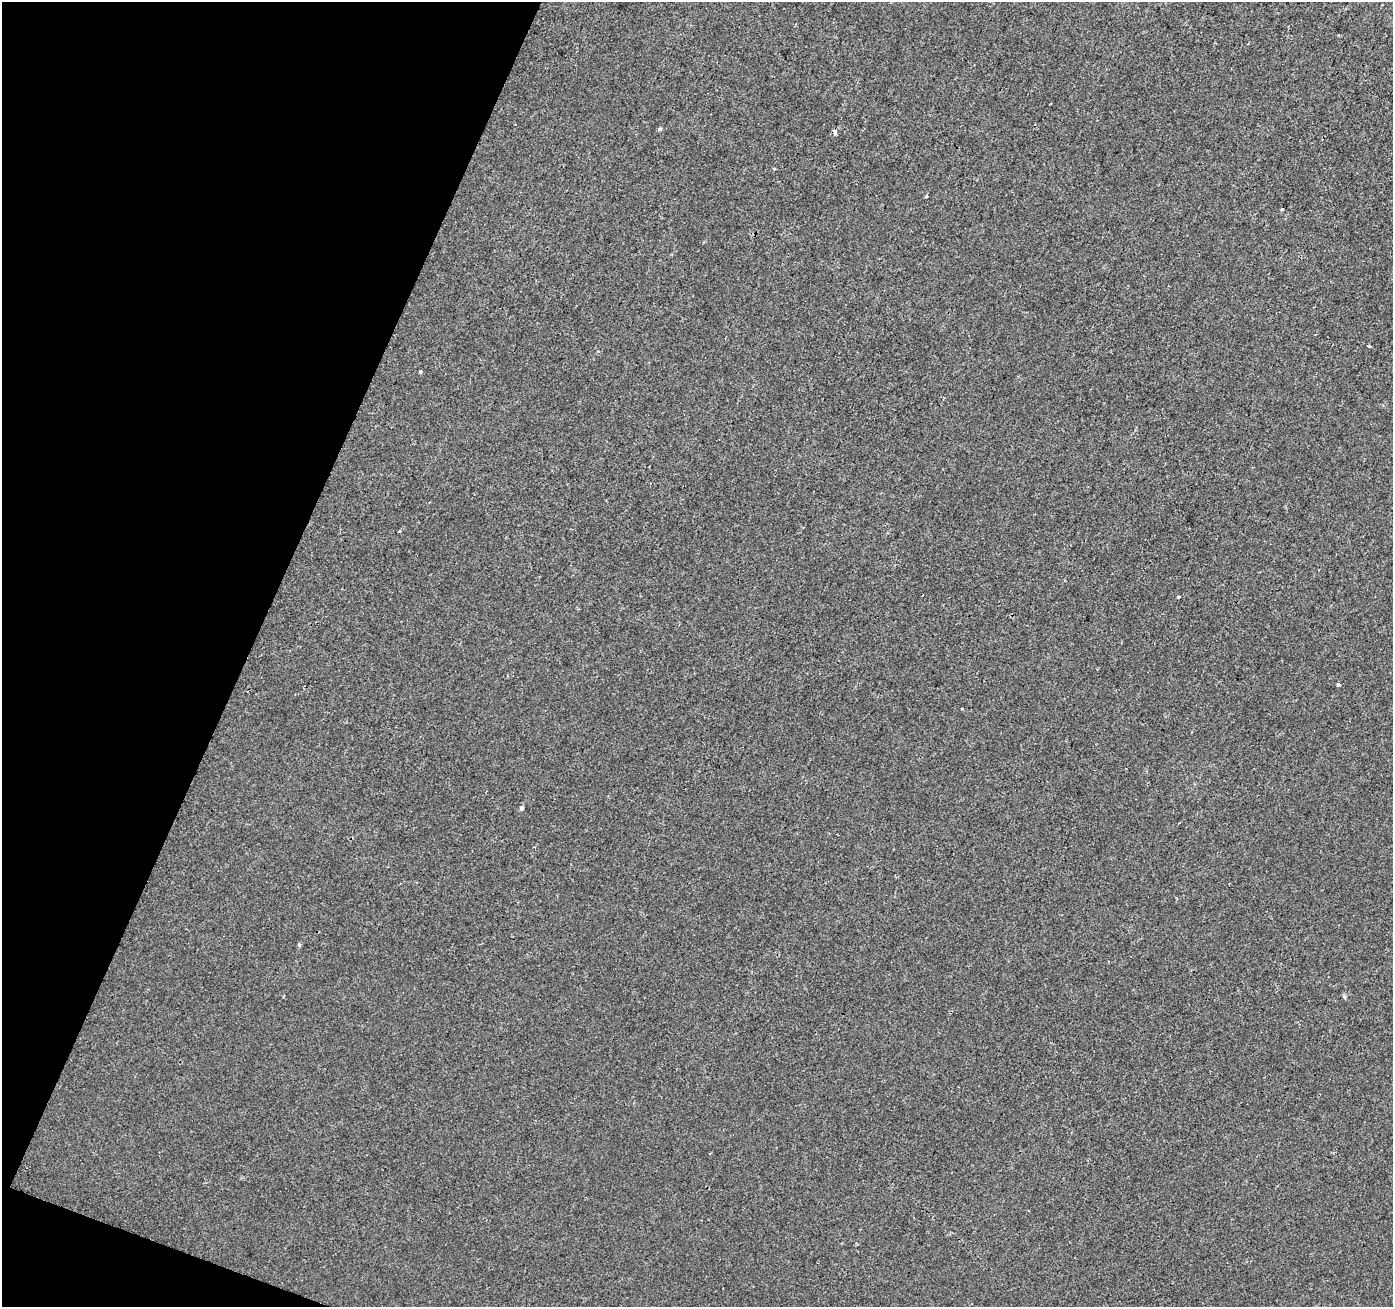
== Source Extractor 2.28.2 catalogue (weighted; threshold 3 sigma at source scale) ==
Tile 9 of 4 x 4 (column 1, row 3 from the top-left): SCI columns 8-1398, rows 1580-2884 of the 5571 x 5702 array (HDU 1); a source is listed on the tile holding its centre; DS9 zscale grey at full resolution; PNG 1395 x 1309 px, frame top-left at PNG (2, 2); no overlay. Shown black and unused: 19% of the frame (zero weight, under 2 of 3 exposures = <1% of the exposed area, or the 3 px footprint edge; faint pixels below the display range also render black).
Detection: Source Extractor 2.28.2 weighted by HDU 2 'WHT'; one run over the whole footprint, this tile lists its part. Background -2.97e-04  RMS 0.0026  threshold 0.0116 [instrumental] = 3 sigma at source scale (4.5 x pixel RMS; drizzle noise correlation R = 1.50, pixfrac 1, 0.0396/0.0396 arcsec/px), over >= 5 px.
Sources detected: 15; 2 cosmic-ray / hot-pixel residue — not listed; the other 13 listed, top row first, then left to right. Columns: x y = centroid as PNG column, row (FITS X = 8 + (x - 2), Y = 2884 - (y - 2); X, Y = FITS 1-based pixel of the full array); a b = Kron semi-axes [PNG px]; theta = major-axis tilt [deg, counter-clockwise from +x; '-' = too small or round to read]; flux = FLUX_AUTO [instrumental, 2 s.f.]
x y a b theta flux
659 129 4 3 - 0.84
835 133 5 4 - 1.3
774 169 4 3 - 0.34
1282 209 4 3 - 1.3
1369 346 4 3 - 0.66
420 371 4 4 - 0.34
1179 597 3 3 - 0.59
1338 685 4 3 - 1.1
962 709 3 3 - 0.38
522 808 4 4 - 1.3
299 945 5 4 - 0.39
284 996 4 3 - 0.25
1345 997 6 4 -88 0.4